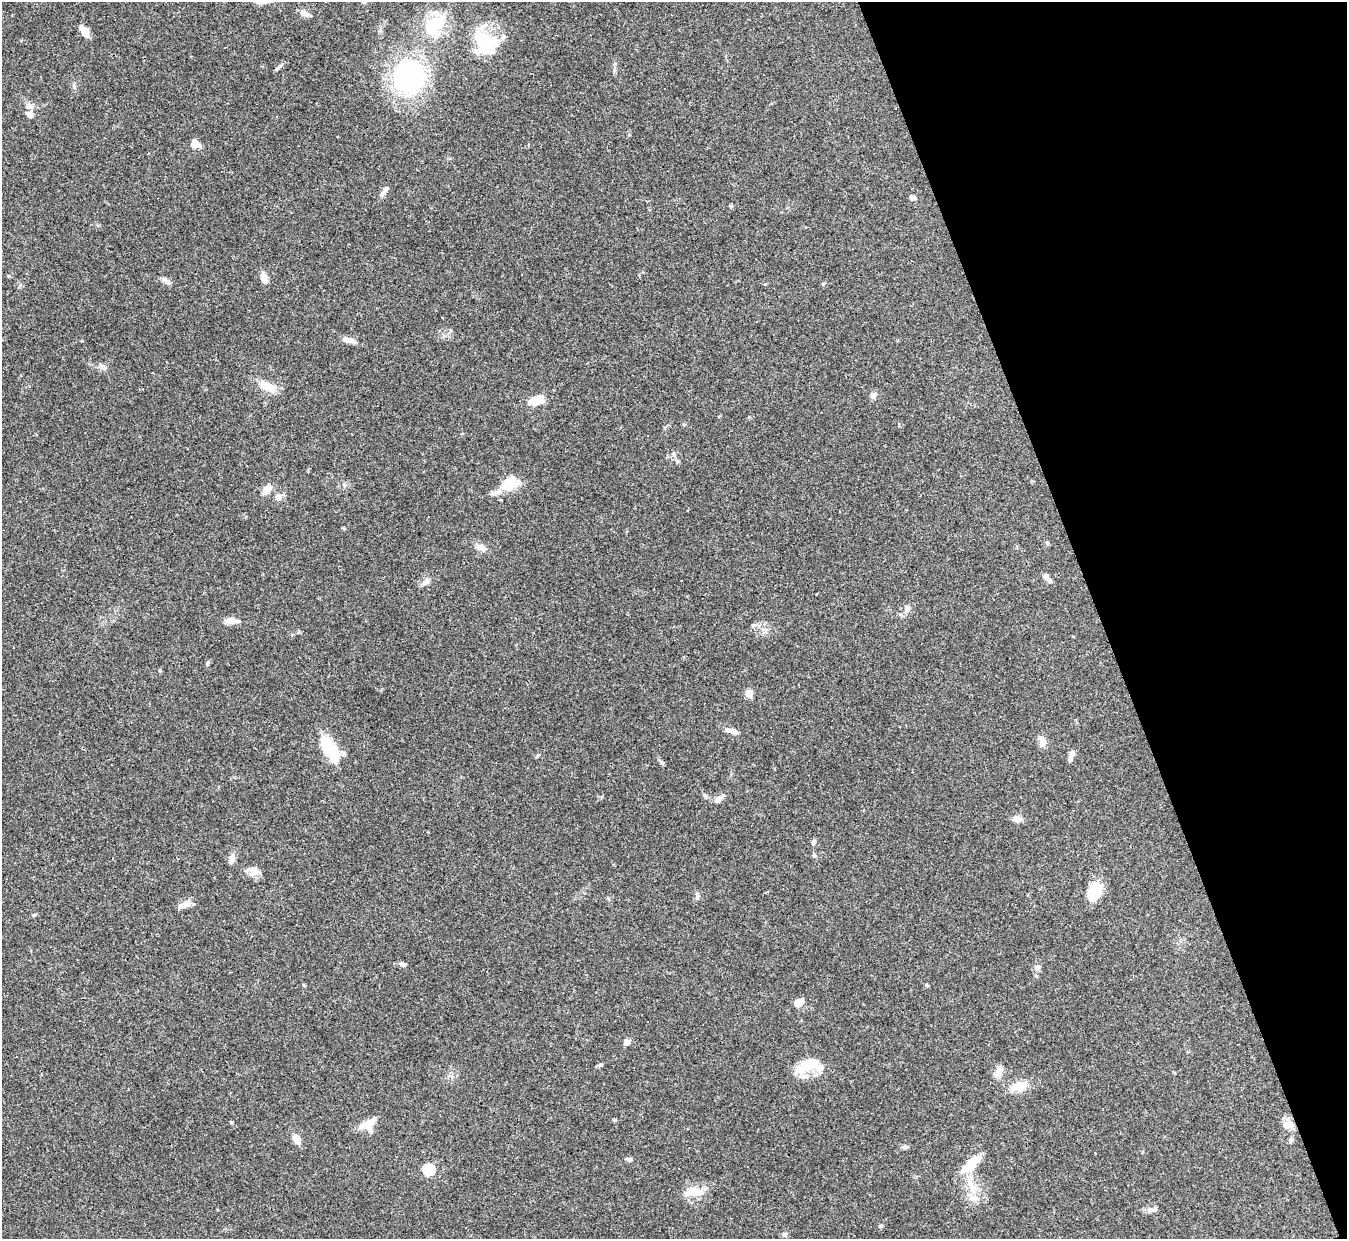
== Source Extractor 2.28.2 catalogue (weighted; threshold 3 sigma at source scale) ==
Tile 12 of 4 x 4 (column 4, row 3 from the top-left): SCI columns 4036-5380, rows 1384-2620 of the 5380 x 5366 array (HDU 1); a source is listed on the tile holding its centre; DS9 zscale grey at full resolution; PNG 1349 x 1241 px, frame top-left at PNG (2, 2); no overlay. Shown black and unused: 18% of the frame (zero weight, under 3 of 4 exposures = <1% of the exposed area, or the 3 px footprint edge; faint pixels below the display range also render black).
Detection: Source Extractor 2.28.2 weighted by HDU 2 'WHT'; one run over the whole footprint, this tile lists its part. Background 0.048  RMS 0.0043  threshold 0.0194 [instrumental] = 3 sigma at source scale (4.5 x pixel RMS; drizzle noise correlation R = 1.50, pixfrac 1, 0.05/0.05 arcsec/px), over >= 5 px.
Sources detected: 83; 2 inside a brighter object's white glare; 5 cosmic-ray / hot-pixel residue — not listed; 7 inside a brighter listed object's ellipse — not listed separately; the other 69 listed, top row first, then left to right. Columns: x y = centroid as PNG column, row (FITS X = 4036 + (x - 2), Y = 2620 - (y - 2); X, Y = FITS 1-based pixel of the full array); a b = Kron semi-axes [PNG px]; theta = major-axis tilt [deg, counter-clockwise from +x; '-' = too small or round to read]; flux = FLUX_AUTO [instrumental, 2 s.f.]
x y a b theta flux
304 13 12 8 -40 2.2
434 24 37 21 36 19
84 31 14 7 -57 4.8
484 40 29 19 -36 19
279 67 8 4 45 0.87
409 77 40 37 -88 57
30 106 11 8 -19 1.9
30 114 9 7 -26 2.5
195 144 8 7 - 4.1
382 194 11 5 61 1.3
912 197 8 5 -14 1.2
731 206 5 4 - 0.65
264 277 11 7 -72 3.2
823 284 6 3 -72 0.44
349 340 17 6 -15 2.8
267 386 24 10 -25 6.4
873 395 9 7 42 1.4
536 400 20 10 13 6.5
684 424 5 3 - 0.45
674 454 6 4 -70 0.67
509 483 23 16 40 10
344 484 5 4 - 0.67
267 490 11 7 51 4.4
278 497 6 6 - 3.1
1047 543 6 4 -19 0.54
481 548 16 7 -30 2.3
1047 578 13 6 -50 1.9
426 582 12 6 51 1.6
907 609 9 6 75 1.4
231 621 12 6 4 4.9
207 663 7 4 53 0.61
749 693 8 7 - 3.3
733 731 12 6 -19 2.6
1042 743 11 9 71 2.1
330 749 28 12 -59 20
1071 756 13 5 72 1.9
718 799 11 7 49 2.2
1017 819 9 7 -1 3
813 842 8 5 78 1.1
814 855 6 5 - 0.61
232 858 11 6 68 2.5
253 871 19 9 -11 3.2
1095 892 21 13 64 11
697 896 10 4 84 1.1
184 905 18 7 28 3
34 915 5 4 - 0.51
403 964 8 6 -18 1.1
1038 967 7 6 - 1.8
926 985 5 3 - 0.43
798 1002 12 7 27 3.8
627 1042 5 5 - 3.6
600 1065 6 4 18 0.67
803 1067 28 14 25 8.2
998 1072 17 7 67 2.6
1018 1087 23 11 11 6.5
615 1120 6 3 18 0.47
231 1122 5 3 - 0.4
368 1124 19 11 30 6.4
1287 1125 16 9 13 3.1
296 1139 9 7 -67 3.8
1290 1140 6 6 - 0.81
905 1147 7 6 - 0.94
629 1159 7 5 -25 1.1
972 1161 24 13 47 8.3
429 1170 6 6 - 32
972 1187 18 10 -61 6.7
694 1193 27 12 1 6.6
1151 1210 11 4 -4 1.5
785 1234 7 6 - 0.9
Unlisted compact peaks at least as high as the median listed source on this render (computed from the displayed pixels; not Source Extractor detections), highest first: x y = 880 1226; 662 763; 538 755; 163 279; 82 341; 705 795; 103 366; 765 284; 74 86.